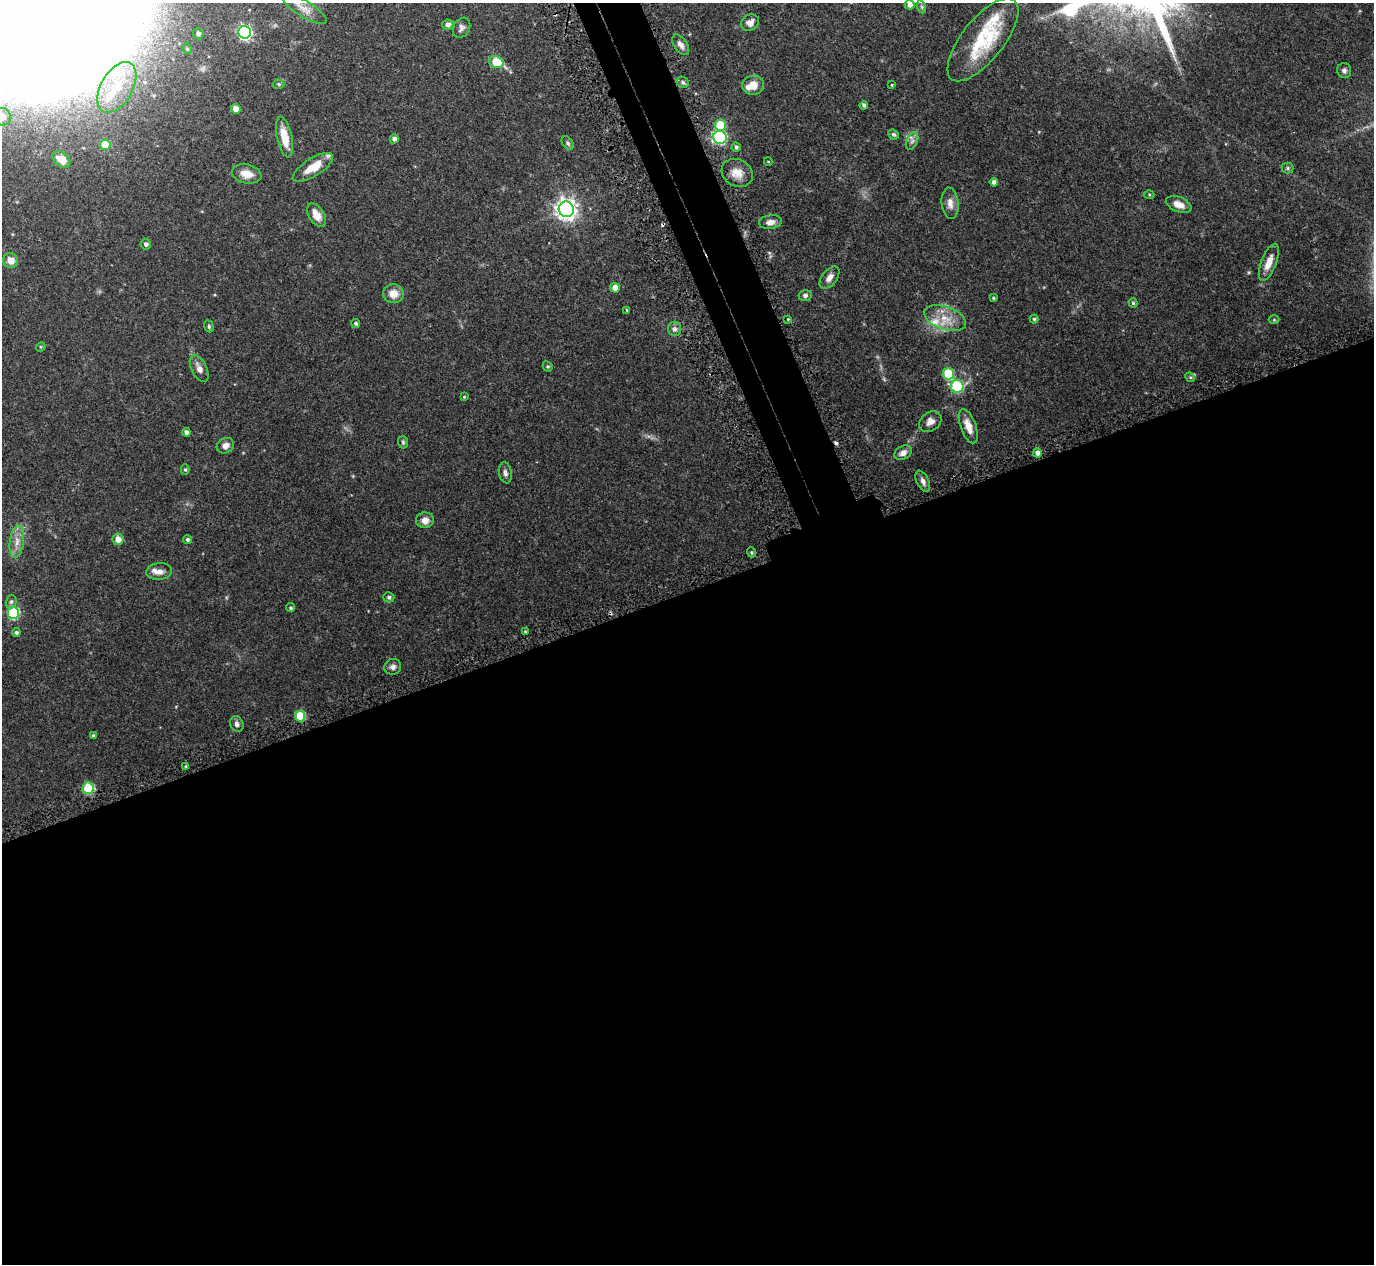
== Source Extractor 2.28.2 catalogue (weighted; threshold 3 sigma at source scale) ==
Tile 15 of 4 x 4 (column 3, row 4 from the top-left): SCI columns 2797-4168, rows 187-1448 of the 5575 x 5551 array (HDU 1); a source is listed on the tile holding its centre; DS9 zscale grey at full resolution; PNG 1376 x 1266 px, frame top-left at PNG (2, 3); each listed source drawn as its Kron ellipse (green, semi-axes under 4 px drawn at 4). Shown black and unused: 56% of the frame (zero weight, under 3 of 5 exposures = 4% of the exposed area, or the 3 px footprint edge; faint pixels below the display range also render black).
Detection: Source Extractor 2.28.2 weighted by HDU 2 'WHT'; one run over the whole footprint, this tile lists its part. Background 0.0876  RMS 0.0034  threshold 0.0154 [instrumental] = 3 sigma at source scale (4.5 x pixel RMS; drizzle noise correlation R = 1.50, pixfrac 1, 0.05/0.05 arcsec/px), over >= 5 px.
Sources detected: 102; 2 cosmic-ray / hot-pixel residue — neither listed nor drawn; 5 inside a brighter listed object's ellipse — not listed separately; the other 95 listed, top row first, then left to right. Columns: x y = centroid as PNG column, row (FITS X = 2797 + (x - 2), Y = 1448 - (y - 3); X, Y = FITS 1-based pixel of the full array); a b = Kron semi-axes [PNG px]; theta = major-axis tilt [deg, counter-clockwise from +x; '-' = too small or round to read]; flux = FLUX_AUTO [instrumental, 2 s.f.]
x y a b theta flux
910 5 5 4 - 1.3
922 7 7 4 -71 0.54
305 9 25 8 -31 3.5
750 23 9 8 - 1.9
448 24 6 5 - 1.3
462 28 10 8 61 1.2
245 32 6 6 - 60
198 34 6 5 - 1.2
983 40 50 21 51 22
681 45 11 6 -55 1.6
187 49 6 4 -62 0.54
496 62 7 5 -24 9.3
1344 71 7 7 - 0.97
683 82 6 5 - 0.83
279 84 6 4 -3 0.57
753 85 11 9 10 3.9
892 85 3 3 - 0.26
117 87 28 16 60 13
864 105 4 4 - 0.88
236 109 5 4 - 2.9
2 117 9 8 - 4.1
720 125 6 5 - 10
894 134 6 4 -41 0.57
284 137 20 7 -78 6.3
720 137 6 6 - 37
394 139 4 4 - 1.2
912 141 9 5 67 1.1
568 143 7 5 -53 0.62
105 145 5 5 - 9.9
736 147 4 4 - 0.56
61 159 10 7 -40 3.6
768 161 4 3 - 0.24
313 167 23 9 32 6.6
1288 168 6 5 - 0.54
737 173 16 13 -29 3.9
247 174 15 9 -12 3.6
994 182 4 4 - 1.4
1149 194 5 3 - 0.37
950 203 16 8 -84 2.6
1179 205 13 7 -21 2.8
566 209 8 7 - 210
317 215 13 7 -58 3.6
770 222 11 6 9 1.9
146 244 5 5 - 0.9
10 261 8 7 - 3.2
1269 262 20 7 69 3.7
829 278 13 7 51 1.9
615 288 5 5 - 3.2
393 294 10 9 - 3.8
805 295 6 5 - 0.88
993 298 4 3 - 0.39
1133 303 4 4 - 0.51
627 310 3 3 - 0.37
945 318 22 11 -19 6.1
788 319 3 3 - 0.32
1034 319 4 4 - 0.54
1274 320 5 3 - 0.34
356 323 4 4 - 0.7
209 326 6 4 -71 0.49
674 329 7 6 - 1.2
41 347 5 4 - 0.42
548 366 5 4 - 0.48
199 369 14 7 -63 2.3
948 374 6 5 - 19
1190 377 5 4 - 0.4
957 386 6 6 - 28
464 397 4 3 - 0.31
930 422 12 9 36 2.3
968 426 18 7 -71 4
186 432 4 4 - 1.2
403 442 6 5 - 0.55
225 446 9 7 30 1.8
903 453 9 6 30 2.2
1037 453 4 4 - 1.5
185 470 5 4 - 0.52
505 473 10 6 -78 1.2
923 481 11 6 -64 1.3
425 520 9 8 - 2.4
118 539 5 5 - 2.9
187 540 4 4 - 0.69
17 542 16 7 83 2.9
751 552 5 3 - 0.42
159 572 13 8 6 2.2
389 597 5 5 - 0.77
11 602 7 5 74 0.75
291 608 5 4 - 0.51
13 613 6 6 - 28
525 631 4 3 - 0.37
16 633 4 4 - 0.69
393 667 8 7 - 1.2
300 716 5 5 - 11
237 724 8 6 -64 1.2
93 736 4 4 - 0.77
186 766 4 4 - 0.38
88 788 6 5 - 22
Isophote crosses this tile's border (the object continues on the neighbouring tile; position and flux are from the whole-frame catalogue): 2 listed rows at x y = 305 9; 2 117